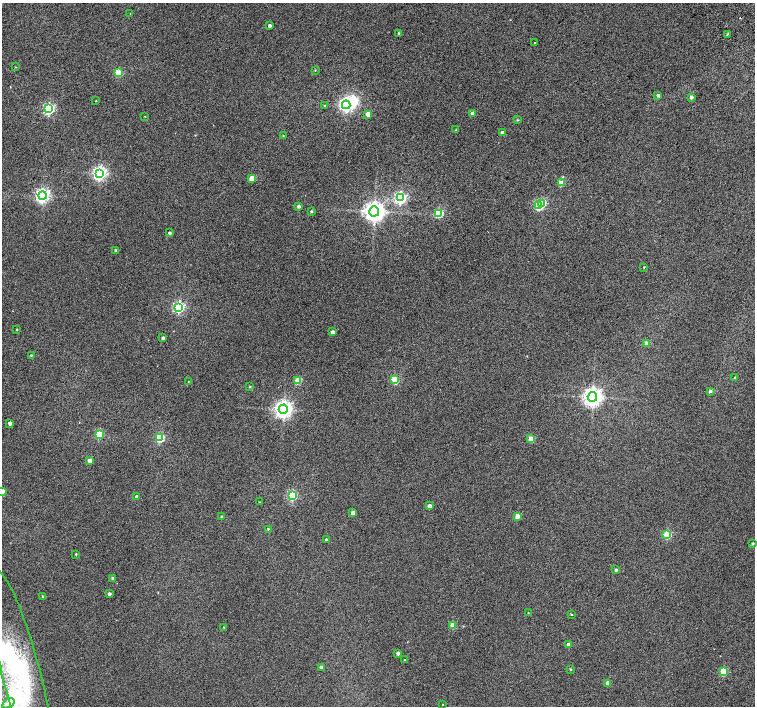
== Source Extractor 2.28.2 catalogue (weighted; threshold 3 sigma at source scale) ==
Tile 10 of 4 x 4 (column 2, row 3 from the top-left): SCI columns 1557-3062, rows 1672-3079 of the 6118 x 6093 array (HDU 1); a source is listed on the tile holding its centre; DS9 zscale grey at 2 x 2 block average (1 PNG px = mean of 2 x 2 image px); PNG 757 x 708 px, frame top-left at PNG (2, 3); each listed source drawn as its Kron ellipse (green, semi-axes under 4 px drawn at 4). Shown black and unused: <1% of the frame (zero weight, under 2 of 3 exposures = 3% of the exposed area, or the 3 px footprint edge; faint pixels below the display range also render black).
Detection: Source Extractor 2.28.2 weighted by HDU 2 'WHT'; one run over the whole footprint, this tile lists its part. Background 0.0626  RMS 0.052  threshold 0.234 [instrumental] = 3 sigma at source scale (4.5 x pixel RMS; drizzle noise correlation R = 1.50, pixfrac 1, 0.0396/0.0396 arcsec/px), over >= 5 px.
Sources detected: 88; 2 inside a brighter object's white glare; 1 cosmic-ray / hot-pixel residue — neither listed nor drawn; the other 85 listed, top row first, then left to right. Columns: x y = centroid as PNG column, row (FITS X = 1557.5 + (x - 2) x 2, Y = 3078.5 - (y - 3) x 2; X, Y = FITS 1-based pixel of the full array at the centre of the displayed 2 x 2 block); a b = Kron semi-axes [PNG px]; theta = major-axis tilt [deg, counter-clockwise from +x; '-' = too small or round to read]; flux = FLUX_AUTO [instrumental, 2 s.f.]
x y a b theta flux
130 13 2 2 - 4.6
269 26 3 2 - 45
399 33 3 2 - 23
727 34 3 2 - 11
534 43 2 2 - 33
15 67 2 2 - 5.2
315 70 3 2 - 7
119 73 3 3 - 470
658 95 3 2 - 25
691 97 2 2 - 42
96 101 2 2 - 4.9
346 105 4 4 - 2900
324 106 3 2 - 5.5
49 109 4 4 - 1600
368 114 3 3 - 92
472 114 3 3 - 76
145 116 2 2 - 5.3
517 120 3 2 - 8.4
456 130 2 2 - 7.7
502 133 3 2 - 52
283 136 3 2 - 6.9
100 173 4 4 - 3000
252 178 3 3 - 260
561 183 3 3 - 270
42 196 4 4 - 3000
400 198 4 4 - 1900
541 203 3 3 - 620
299 206 3 3 - 32
538 206 3 3 - 610
311 211 3 3 - 14
374 211 5 5 - 7800
439 213 3 3 - 670
170 233 2 2 - 26
115 250 2 2 - 13
644 267 2 2 - 7.8
179 307 4 3 - 1500
17 330 3 2 - 7.9
333 332 3 3 - 55
163 338 3 3 - 26
646 343 3 3 - 31
31 355 3 2 - 13
735 378 3 3 - 16
395 379 3 3 - 450
298 380 3 3 - 370
188 381 2 2 - 4.8
250 387 3 3 - 11
710 391 3 3 - 25
592 397 5 4 - 6200
283 409 4 4 - 5500
10 423 3 2 - 67
99 434 3 3 - 510
160 438 3 3 - 690
531 439 3 3 - 230
90 460 3 3 - 140
2 491 3 3 - 94
292 495 3 3 - 870
137 497 2 2 - 53
259 502 2 2 - 5
430 506 3 2 - 89
353 513 3 3 - 65
518 516 3 3 - 160
221 517 2 2 - 19
268 529 3 2 - 13
667 535 3 3 - 490
326 540 2 2 - 20
753 543 3 2 - 17
76 554 2 2 - 11
616 570 3 2 - 26
112 578 2 2 - 20
109 594 2 2 - 34
42 596 2 2 - 13
528 613 2 2 - 4.8
572 614 2 2 - 6.1
453 625 3 3 - 220
224 627 2 2 - 8.9
568 644 3 2 - 70
398 653 2 2 - 40
405 660 2 2 - 6.6
321 667 3 3 - 26
20 669 104 19 -75 1600
570 669 3 3 - 10
723 672 3 3 - 480
608 683 3 3 - 110
8 703 7 4 35 60
443 704 2 2 - 6.1
Isophote crosses this tile's border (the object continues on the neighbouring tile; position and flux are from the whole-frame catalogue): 2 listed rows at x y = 2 491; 20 669